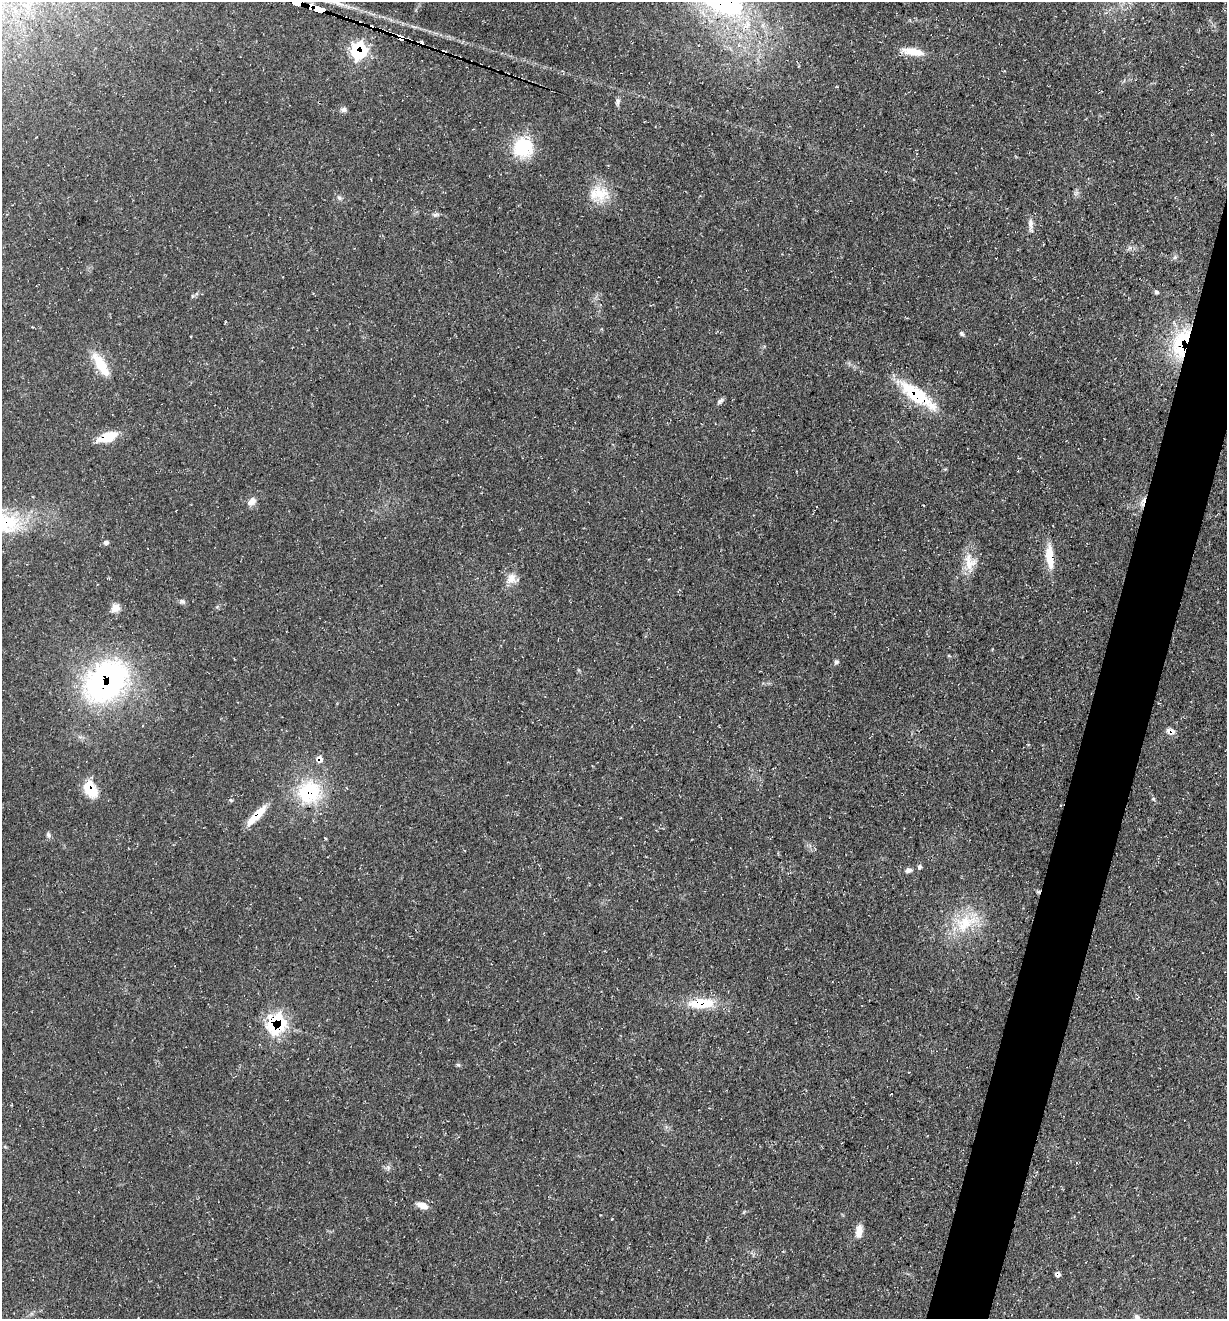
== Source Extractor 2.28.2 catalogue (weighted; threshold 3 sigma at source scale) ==
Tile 10 of 4 x 4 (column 2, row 3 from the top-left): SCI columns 1359-2583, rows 1320-2636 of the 5290 x 5272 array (HDU 1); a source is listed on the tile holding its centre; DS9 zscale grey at full resolution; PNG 1229 x 1321 px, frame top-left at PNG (2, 2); no overlay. Shown black and unused: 4% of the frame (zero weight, under 3 of 4 exposures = <1% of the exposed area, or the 3 px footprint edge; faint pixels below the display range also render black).
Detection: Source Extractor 2.28.2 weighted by HDU 2 'WHT'; one run over the whole footprint, this tile lists its part. Background 0.163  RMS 0.0072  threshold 0.0326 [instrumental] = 3 sigma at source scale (4.5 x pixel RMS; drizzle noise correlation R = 1.50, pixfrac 1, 0.05/0.05 arcsec/px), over >= 5 px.
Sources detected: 59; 3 cosmic-ray / hot-pixel residue — not listed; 6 inside a brighter listed object's ellipse — not listed separately; the other 50 listed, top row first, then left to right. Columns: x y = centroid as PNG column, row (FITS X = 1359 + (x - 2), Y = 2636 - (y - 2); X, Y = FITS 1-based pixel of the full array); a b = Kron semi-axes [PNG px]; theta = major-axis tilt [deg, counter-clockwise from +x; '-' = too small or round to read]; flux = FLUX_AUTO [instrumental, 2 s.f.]
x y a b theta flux
298 3 8 4 -16 1700
319 10 9 4 -15 1100
345 18 3 3 - 2.3
371 27 7 4 -20 3.9
392 34 22 7 -31 89
358 51 8 8 - 100
913 52 28 9 -9 13
618 102 10 6 73 2.1
343 109 9 6 9 2.2
523 147 27 25 28 32
600 194 24 20 -50 19
435 215 9 4 1 1.7
1031 225 19 6 -86 4.3
1175 257 7 4 45 1.4
1156 292 6 5 - 1.4
961 333 6 5 - 1.5
1180 347 38 19 -81 48
101 365 32 10 -58 20
917 395 47 14 -36 46
720 401 10 5 38 2.2
108 437 22 10 22 17
1143 500 14 5 62 4.1
252 501 11 8 52 4.6
6 523 37 29 -13 50
106 543 7 6 - 1.9
1050 557 31 8 -86 15
970 562 27 15 -81 13
511 578 15 12 -87 7.2
182 601 9 6 -21 1.9
115 608 11 9 31 5.6
949 656 6 3 -19 0.85
836 662 6 5 - 1.5
106 681 57 42 44 170
1171 731 14 7 -13 3.7
319 759 9 8 - 5
91 790 19 12 -56 20
309 792 29 27 51 49
1153 799 5 4 - 1.1
255 817 27 9 42 14
48 835 7 6 - 1.8
920 867 5 4 - 1.8
908 870 9 6 9 2.8
1038 892 6 5 - 1.2
965 923 34 23 29 32
702 1003 33 13 4 24
275 1028 26 16 -5 33
458 1065 6 4 -1 1.1
422 1205 14 7 -17 6.2
859 1231 15 8 83 6.9
1137 1317 8 6 -25 2.3
Overlapping masked pixels (flux is a lower limit): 21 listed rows (the first 20) at x y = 298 3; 319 10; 345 18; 371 27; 392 34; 358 51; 1180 347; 917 395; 108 437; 1143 500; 6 523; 1050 557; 106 681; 1171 731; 319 759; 91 790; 309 792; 255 817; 1038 892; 702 1003
Isophote crosses this tile's border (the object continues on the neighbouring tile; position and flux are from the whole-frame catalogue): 2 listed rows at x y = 298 3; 6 523
Unlisted compact peaks at least as high as the median listed source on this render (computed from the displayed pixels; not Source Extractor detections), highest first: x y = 339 198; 231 800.